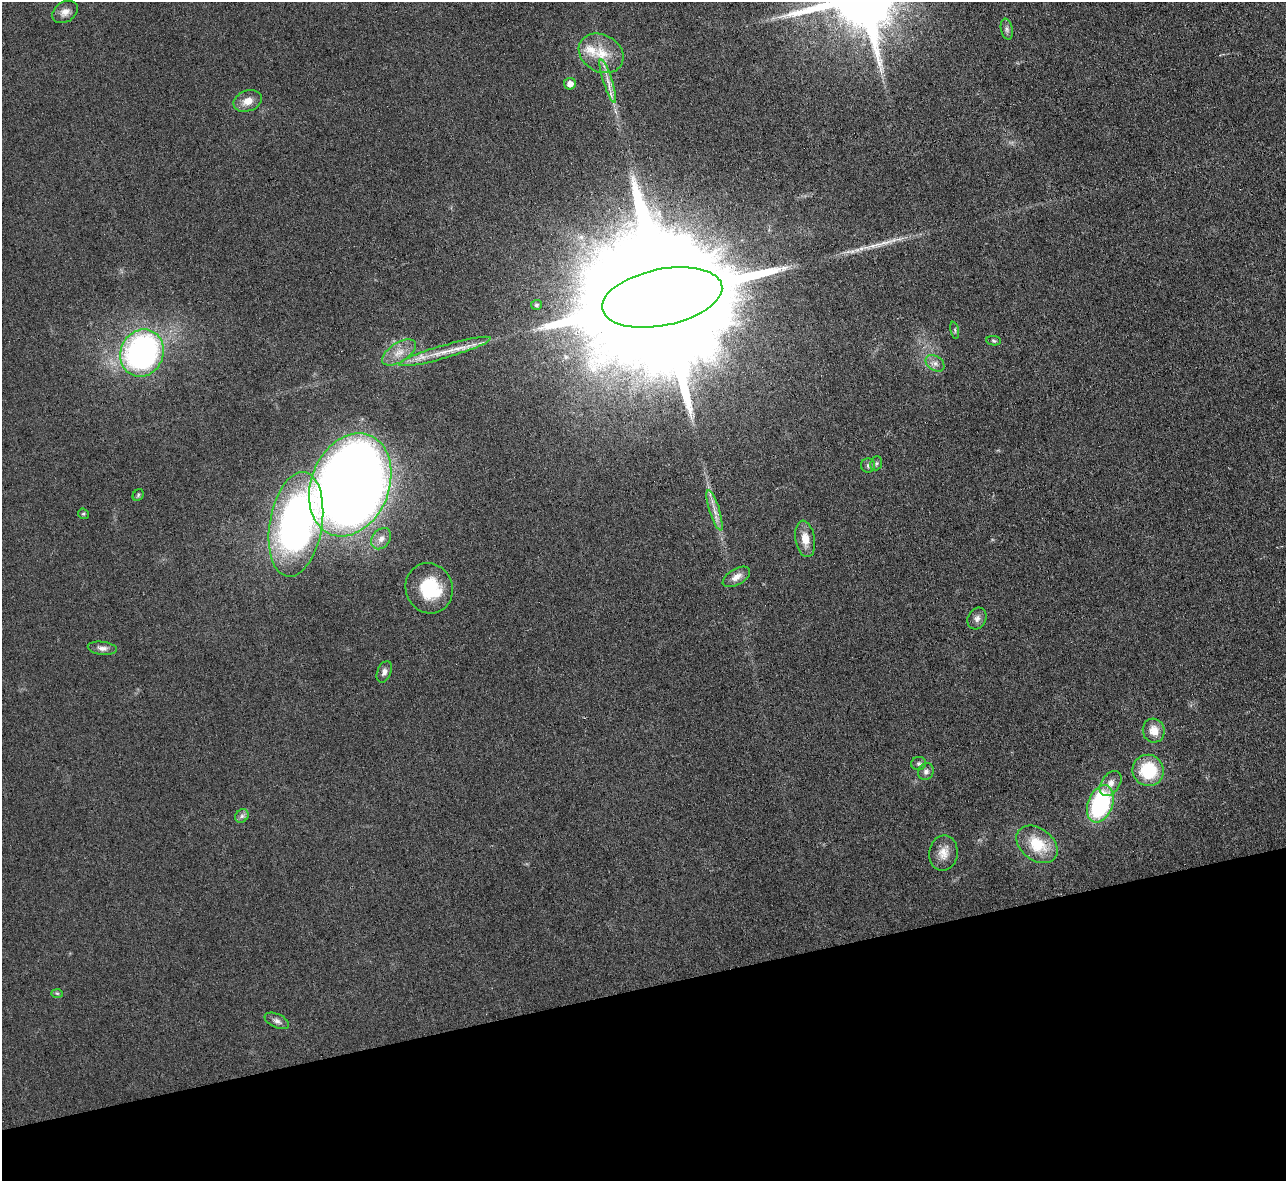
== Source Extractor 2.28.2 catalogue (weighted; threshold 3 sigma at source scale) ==
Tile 14 of 4 x 4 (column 2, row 4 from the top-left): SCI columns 1285-2568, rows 144-1322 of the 5139 x 5124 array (HDU 1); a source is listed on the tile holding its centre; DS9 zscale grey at full resolution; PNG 1288 x 1183 px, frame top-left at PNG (2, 2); each listed source drawn as its Kron ellipse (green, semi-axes under 4 px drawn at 4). Shown black and unused: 16% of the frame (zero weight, under 3 of 6 exposures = <1% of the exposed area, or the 3 px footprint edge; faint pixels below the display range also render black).
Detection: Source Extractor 2.28.2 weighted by HDU 2 'WHT'; one run over the whole footprint, this tile lists its part. Background 0.035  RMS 0.0039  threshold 0.0158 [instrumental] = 3 sigma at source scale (4.09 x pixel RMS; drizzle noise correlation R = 1.36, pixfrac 0.8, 0.05/0.05 arcsec/px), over >= 5 px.
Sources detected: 44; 1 inside a brighter object's white glare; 1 long thin detection or spike segment (spike, bleed or trail) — neither listed nor drawn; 3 inside a brighter listed object's ellipse — not listed separately; the other 39 listed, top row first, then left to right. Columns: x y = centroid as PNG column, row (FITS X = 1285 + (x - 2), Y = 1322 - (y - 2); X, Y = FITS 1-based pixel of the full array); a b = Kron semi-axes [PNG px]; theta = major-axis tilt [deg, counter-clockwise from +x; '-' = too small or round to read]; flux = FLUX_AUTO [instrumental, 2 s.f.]
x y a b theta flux
65 12 14 10 32 2.6
1007 29 10 6 -79 1.1
601 53 23 18 -29 9.8
608 81 23 4 -72 3.3
570 84 6 6 - 2.6
248 101 15 10 21 3.9
662 297 61 28 11 39000
536 305 5 5 - 0.78
955 330 8 3 -78 0.55
994 341 7 4 -8 0.58
445 351 48 6 16 7.9
399 352 19 9 32 4.7
142 353 24 21 66 100
935 363 10 7 -36 1.8
876 463 7 5 69 0.76
868 465 7 7 - 1.1
350 485 53 39 68 790
138 495 6 5 - 0.56
715 510 21 5 -73 3
83 514 5 5 - 0.53
296 524 53 26 80 150
381 539 11 8 52 2.6
805 539 18 10 -81 4.7
736 577 15 7 31 3
429 588 25 23 -69 19
977 618 11 9 62 1.9
102 648 14 6 -7 1.9
384 672 11 7 68 1.6
1154 731 12 11 - 4.5
918 763 7 6 - 0.86
1148 770 16 15 - 17
926 771 9 7 60 1.4
1111 784 14 9 54 2.8
1100 804 19 12 69 42
242 816 7 6 - 1.1
1037 844 23 16 -38 12
943 853 18 14 80 4.3
57 993 6 4 -2 0.5
277 1021 13 7 -24 1.6